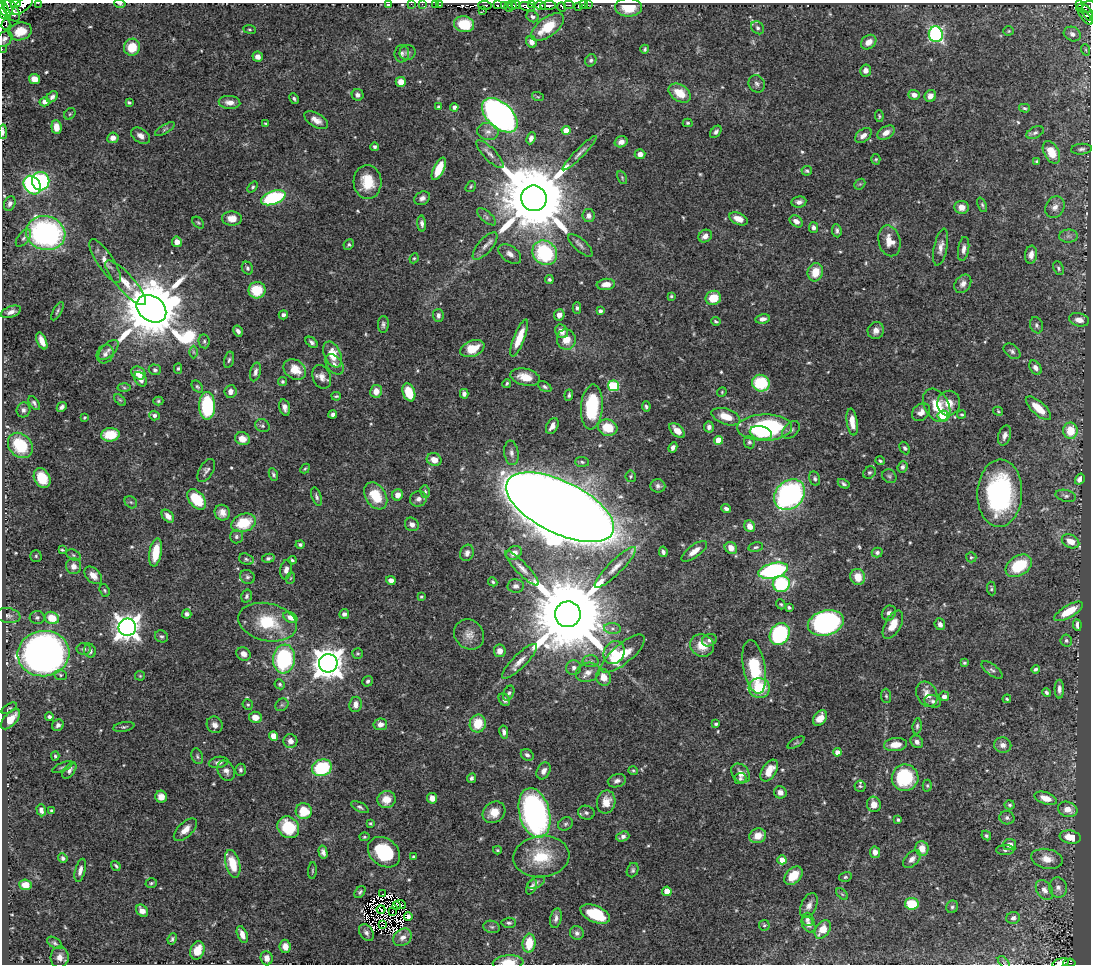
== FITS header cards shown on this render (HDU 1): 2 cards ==
NAXIS1  =                 1089
NAXIS2  =                  962

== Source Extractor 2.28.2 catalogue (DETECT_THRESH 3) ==
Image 1089 x 962 px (HDU 1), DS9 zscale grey, 1 PNG px = 1 image px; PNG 1093 x 966 px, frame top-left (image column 1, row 962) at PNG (2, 3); each listed source drawn as its Kron ellipse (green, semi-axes under 4 px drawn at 4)
Background 0.648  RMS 0.015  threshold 0.0437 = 3 sigma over >= 5 px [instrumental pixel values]
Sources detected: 588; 15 with non-positive FLUX_AUTO (blend fragments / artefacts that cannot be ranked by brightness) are neither listed nor drawn; of the other 573, the 500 brightest by FLUX_AUTO listed and drawn (73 fainter detections omitted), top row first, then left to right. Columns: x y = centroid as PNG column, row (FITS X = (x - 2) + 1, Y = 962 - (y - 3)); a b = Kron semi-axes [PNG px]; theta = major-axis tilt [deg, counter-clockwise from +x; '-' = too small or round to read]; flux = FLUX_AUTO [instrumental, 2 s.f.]
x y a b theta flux
16 3 4 2 - 22
38 3 2 2 - 6.3
120 4 6 4 -9 1.6
411 4 2 2 - 3.6
422 4 4 3 - 2.8
23 5 13 6 41 150
388 5 4 3 - 1.5
435 5 2 2 - 3
440 5 3 2 - 5.8
485 5 6 3 -2 27
497 5 3 2 - 21
504 5 3 3 - 1.3
512 5 4 3 - 31
516 5 4 3 - 28
532 5 3 2 - 20
541 5 6 3 -20 33
548 5 8 3 4 220
569 5 5 2 - 17
583 5 2 2 - 1.4
588 5 3 2 - 2.5
1080 5 3 2 - 13
7 6 10 4 -72 270
578 6 4 2 - 18
509 7 5 2 - 12
527 7 8 4 -11 54
562 7 5 2 - 23
629 7 13 9 -1 22
1087 7 11 5 7 150
3 8 12 3 -57 220
483 10 3 2 - 11
12 11 12 6 -64 37
3 13 5 3 - 66
1087 13 9 4 -63 59
532 17 6 5 - 2.8
1085 17 10 2 -51 52
6 24 5 3 - 19
464 24 10 8 -9 32
547 27 19 9 37 29
758 28 7 5 -46 2.4
249 29 6 4 -7 1.4
20 31 12 8 15 16
1009 31 5 4 - 1.3
936 34 8 7 - 170
1072 34 9 7 -26 5.7
5 39 9 6 48 3.4
531 42 6 5 - 6.4
869 42 8 6 37 8.2
132 47 8 8 - 24
2 49 2 2 - 3.1
645 49 4 3 - 1.6
1086 50 6 3 -71 1.2
407 53 8 7 - 2.8
402 54 9 7 82 2.8
258 57 5 5 - 4.7
591 60 6 5 - 2.1
866 70 6 5 - 5.2
34 79 6 5 - 9.7
401 82 5 5 - 10
757 84 9 7 -51 3.6
680 93 12 8 -34 19
358 95 6 5 - 3.9
914 95 6 4 -17 5.4
930 96 6 5 - 6.2
52 97 6 4 41 3.5
538 97 6 3 -18 1.3
294 98 6 4 -60 2.1
45 102 5 4 - 5.7
230 102 11 6 -4 7.1
129 103 4 3 - 1.5
438 107 4 3 - 1.4
454 107 4 4 - 3.1
1024 108 5 4 - 1.7
70 114 6 5 - 1.6
500 115 21 12 -43 610
879 116 6 4 -82 1.3
316 120 13 7 -30 7.2
266 123 4 3 - 1.2
688 123 5 4 - 1.5
56 127 7 5 -84 11
165 129 11 3 32 2.1
566 130 4 4 - 16
3 132 7 3 -89 2.9
488 132 11 8 -10 5.7
716 132 7 4 51 2.7
886 133 9 6 33 6.7
1035 133 9 5 27 2.7
863 135 9 6 36 5.8
140 136 10 7 -33 6.1
113 138 6 5 - 5.9
531 138 6 4 66 4.1
621 142 6 5 - 4.7
375 147 4 4 - 2.2
1081 149 10 5 4 3
1051 152 12 7 -62 22
579 153 24 4 45 5.1
490 154 18 6 -46 5.2
640 154 5 5 - 5.4
876 159 5 4 - 1.2
1037 162 4 4 - 2.4
439 169 12 5 65 21
807 171 5 4 - 1.6
622 177 7 4 -64 1.3
41 181 9 8 - 130
367 182 17 14 -86 24
860 184 6 4 42 1.2
32 185 10 8 -52 120
471 186 6 4 58 1.4
253 187 6 4 51 1.7
273 198 13 6 20 100
422 198 8 6 32 4
534 198 13 12 - 15000
799 202 7 5 9 3.6
10 204 7 5 67 3
982 205 7 4 -66 1.8
962 207 7 6 - 8.8
1055 207 11 9 61 6.8
589 216 6 6 - 4.5
486 217 12 5 -41 3.1
232 218 10 7 -3 12
738 219 10 5 -24 10
796 221 7 5 -37 5.7
198 223 7 4 -47 1.5
422 223 8 4 -84 3
813 228 5 4 - 3.2
837 231 7 4 -84 2.4
46 233 20 17 -17 230
705 236 7 6 - 5
1068 236 9 6 4 3.9
23 238 10 5 52 3.1
889 241 15 11 -76 14
177 242 5 5 - 7.7
349 245 5 5 - 1.8
580 245 15 6 -42 4.3
485 246 17 7 49 7.4
941 247 19 6 78 7.2
964 249 12 5 81 5.1
545 253 13 11 -48 94
510 254 13 7 -35 5.9
1031 255 9 6 82 7.2
414 258 5 4 - 1.3
105 261 25 8 -57 8.9
247 268 6 5 - 2.4
1058 268 7 5 -67 2.1
815 272 9 7 74 17
549 280 4 4 - 1.9
125 283 29 8 -48 16
606 284 9 5 6 8.6
963 284 10 7 54 5.3
257 290 8 8 - 31
671 296 4 3 - 1.3
713 298 8 7 - 20
577 308 6 4 -89 1.9
151 309 16 12 -35 10000
57 311 10 3 61 1.9
600 311 4 3 - 2.7
11 312 10 5 20 5.4
283 315 5 4 - 2.4
438 315 6 5 - 3.6
559 315 6 5 - 5.8
762 319 7 4 11 5
1079 320 10 6 -12 7.1
716 321 5 3 - 1.5
383 324 8 5 87 2.6
1036 325 8 6 -70 2.6
238 331 6 4 -58 3.6
561 331 7 6 - 7.3
876 331 9 8 - 6.1
519 338 20 5 69 19
566 339 10 9 - 13
42 341 9 4 -66 9.2
204 341 7 5 -80 2.1
312 342 7 4 -38 2.7
472 349 12 8 21 21
108 350 12 6 45 4.5
1012 351 9 6 -38 3.1
193 352 6 4 -89 1.6
105 354 9 8 - 4.7
333 354 14 8 -65 22
229 360 8 4 76 2.2
334 364 11 7 -51 5
1035 368 8 5 -56 4.4
178 369 5 4 - 1.7
295 369 12 9 -35 18
155 370 6 5 - 2.5
255 372 9 5 75 3.6
138 373 7 6 - 11
322 377 12 9 -66 7.1
525 377 15 8 -14 16
141 379 8 5 -54 5.6
283 381 4 4 - 1.6
507 383 4 3 - 1.4
761 383 9 8 - 51
613 386 5 5 - 74
197 387 7 4 -49 1.8
545 387 7 4 -28 2.2
124 388 6 4 -3 1.5
230 391 6 6 - 5.6
376 391 6 6 - 8.1
409 392 9 6 -69 29
722 392 5 4 - 1.2
464 394 5 4 - 3.7
569 395 6 4 83 2
336 396 5 3 - 1.3
120 400 7 4 -44 1.3
158 401 5 4 - 1.4
34 403 8 4 -57 2.2
949 403 12 11 - 14
937 405 18 12 -61 24
207 406 14 8 -89 77
646 406 5 4 - 2.1
62 407 5 4 - 3.1
285 407 8 5 -74 4.4
592 407 22 11 85 63
1038 408 16 6 -42 18
23 410 7 7 - 3.2
998 411 5 3 - 1.2
921 412 10 7 41 6.8
333 414 4 4 - 3
962 414 4 4 - 1.3
154 415 5 5 - 3.4
943 416 5 5 - 64
85 417 4 4 - 1.3
726 417 15 7 -19 18
852 422 13 5 -82 12
262 426 7 6 - 2.4
552 426 8 5 61 5.8
709 427 5 5 - 3.6
608 428 10 8 -18 25
765 428 27 13 1 120
791 430 10 7 47 3.6
677 431 9 5 -43 8.8
1070 431 8 7 - 22
761 433 11 7 -13 26
110 435 9 6 5 27
1005 435 10 6 73 5.3
242 439 7 6 - 9.8
718 440 4 4 - 23
749 442 6 5 - 2
20 445 14 11 -47 43
673 447 5 4 - 2.9
905 448 6 4 -62 1.9
511 453 12 7 -82 4.8
434 460 7 6 - 9.2
880 461 4 3 - 1.4
582 462 7 5 -4 2
902 467 6 5 - 2.4
305 468 5 3 - 1.3
206 471 13 7 59 3.6
869 472 7 5 41 2
273 475 6 4 -66 2.1
631 476 6 5 - 1.5
889 476 7 6 - 2.1
42 478 10 8 -63 23
815 478 7 5 -76 2.3
1080 479 6 4 58 6.2
844 484 6 3 -31 2.1
658 486 7 6 - 2.8
425 492 6 5 - 1.6
1000 493 34 22 88 180
398 495 6 5 - 7.6
790 495 17 13 44 200
376 496 14 10 -57 29
1066 496 10 5 -13 3.1
316 497 9 5 -71 2.5
197 499 11 7 -50 39
418 499 8 7 - 4.2
131 502 7 5 -43 1.9
560 507 59 26 -26 8200
726 509 5 3 - 2.6
222 513 8 7 - 6.6
168 516 7 5 -48 7
244 523 13 9 20 37
412 524 7 6 - 3.9
750 526 6 5 - 7.6
236 537 7 6 - 2.7
1070 541 9 6 -25 12
300 545 4 4 - 1.9
756 547 7 4 11 2.1
731 548 6 5 - 7.9
62 550 4 2 - 1.2
694 551 15 6 37 9.2
156 552 14 6 80 25
663 552 5 3 - 2.8
877 552 5 5 - 2.7
467 553 8 6 74 4.1
514 553 8 6 33 7.3
73 555 7 5 -28 1.9
36 556 5 5 - 1.5
971 557 5 5 - 1.7
268 558 6 4 12 2.2
246 559 7 5 -18 2.2
292 560 4 3 - 1.6
74 566 8 7 - 6.9
1019 566 14 9 32 47
615 567 28 7 45 12
522 568 23 6 -46 7.8
286 570 9 6 80 4.9
773 571 15 7 14 160
93 575 10 7 -44 7.4
247 577 8 6 -33 2.6
858 577 8 7 - 15
291 578 6 4 69 1.2
391 580 5 4 - 5.8
493 582 5 4 - 1.6
781 584 8 8 - 75
516 586 8 6 2 3.8
991 588 7 4 -83 1.6
104 590 6 5 - 1.6
247 596 6 5 - 2.3
421 597 4 4 - 1.4
781 604 5 4 - 1.5
789 607 4 3 - 1.7
1069 611 16 6 30 24
889 613 8 6 51 3.9
187 614 4 4 - 2.7
344 614 5 4 - 3.6
568 614 13 13 - 22000
8 616 12 7 -9 4.1
37 617 7 6 - 2.6
290 617 7 5 -29 7.2
52 618 7 6 - 20
268 622 30 18 -13 45
826 623 18 12 16 280
940 624 6 5 - 4
893 625 15 8 61 14
1077 625 6 3 -84 3.2
127 627 9 8 - 1000
612 628 8 5 -6 3
469 634 16 14 -45 10
780 634 11 9 58 130
161 636 7 6 - 2
709 640 7 6 - 3.1
1066 640 6 5 - 2.2
702 645 12 11 - 16
84 649 7 6 - 3
90 651 7 6 - 3.9
500 651 6 6 - 6.7
358 653 5 5 - 1.5
614 653 12 10 59 17
43 654 26 22 7 580
244 654 7 6 - 5.6
623 654 27 9 40 37
284 659 14 11 82 130
520 661 23 7 45 9.6
590 661 8 6 0 2.9
328 663 9 9 - 1700
964 663 4 3 - 1.4
754 667 27 11 -80 49
574 668 7 7 - 4.1
1035 669 4 3 - 2.1
992 670 12 5 -38 3.3
588 672 12 9 19 7.2
61 675 6 5 - 1.9
140 676 5 5 - 1.2
604 677 8 7 - 11
368 681 5 5 - 2.1
280 684 5 4 - 1.7
759 688 10 10 - 34
1059 689 9 4 -89 3.9
1047 692 5 4 - 2.2
509 693 8 5 65 2.7
927 694 13 10 -62 10
886 696 7 5 -87 1.6
944 696 5 5 - 4.7
1007 699 4 3 - 1.4
504 700 7 5 -54 3.6
933 701 9 6 -16 2.9
248 704 5 5 - 1.7
356 704 7 6 - 6.7
282 705 7 6 - 2.1
9 708 8 3 29 1.3
49 717 4 3 - 2.4
255 717 6 5 - 10
820 718 8 6 52 9.3
11 719 12 6 47 13
380 724 7 6 - 5.4
478 724 9 8 - 25
716 724 4 3 - 2.5
58 725 6 5 - 3.3
215 725 8 7 - 5.5
917 726 8 4 84 2.1
124 727 10 4 11 2.1
504 732 6 4 -79 3
274 736 5 4 - 11
290 741 7 7 - 5.2
917 742 7 5 -49 3.6
796 743 9 4 29 1.6
895 745 11 6 5 13
1003 745 9 7 -12 5.8
837 752 4 4 - 7.6
527 755 7 5 -38 3.1
55 756 4 4 - 1.6
197 756 8 5 -71 2.2
219 762 10 5 9 4
62 767 11 3 23 1.7
322 768 10 8 18 63
69 770 9 5 53 3.6
240 770 6 5 - 2.4
633 770 5 3 - 1.3
769 770 12 7 56 17
226 771 11 8 -58 5.5
543 771 9 6 60 5.7
740 773 11 8 -48 9.1
471 778 5 4 - 2.4
905 778 13 13 - 64
740 779 6 5 - 2.2
617 781 9 6 14 4
860 786 5 5 - 1.8
927 786 6 4 -89 1.5
780 792 6 6 - 5.1
161 797 6 6 - 8.2
432 798 5 5 - 7.1
1046 798 12 6 -18 11
386 800 9 8 - 12
606 802 11 9 77 13
874 804 8 7 - 8.1
1010 805 5 4 - 1.8
360 807 9 4 -28 2.4
1068 809 10 7 -18 9.8
41 810 6 4 -73 3.6
51 811 4 3 - 1.6
304 811 8 8 - 26
494 812 12 10 37 14
534 813 25 15 -76 290
586 813 8 7 - 3.2
1007 818 7 6 - 2.8
898 820 4 3 - 2.2
370 823 4 3 - 1.2
565 824 8 6 31 2.3
288 827 11 10 - 46
185 830 14 7 44 8.5
623 836 7 4 20 3.5
758 836 8 7 - 12
986 836 5 4 - 1.7
364 837 5 4 - 1.4
1070 837 10 6 -9 16
1010 845 6 5 - 6.5
922 848 7 6 - 11
497 850 4 3 - 1.2
1005 850 9 5 0 2.3
323 852 6 4 -76 3.8
384 852 17 13 -39 61
875 852 6 5 - 6.1
414 857 4 4 - 3.8
541 857 28 21 6 41
63 858 5 4 - 2.5
912 859 11 6 46 5.3
1047 859 16 10 -11 12
782 860 4 4 - 17
233 864 14 7 -75 23
116 866 5 3 - 1.6
80 870 12 5 76 5.1
633 870 7 5 68 2.2
312 871 8 3 86 1.3
793 876 11 7 45 21
845 877 6 5 - 1.7
536 882 9 5 26 2.9
151 883 6 4 18 1.6
25 885 6 5 - 11
531 887 8 4 62 3.8
1058 888 10 8 -76 5.6
1044 890 11 7 -56 6.6
667 891 5 4 - 15
360 892 7 4 53 2
383 894 2 2 - 1.7
842 894 7 4 -44 1.4
400 904 6 2 -9 2.1
912 904 7 6 - 32
809 905 13 8 65 5.6
396 906 3 2 - 1.3
952 907 6 6 - 2.2
381 909 4 2 - 1.2
142 911 7 5 -44 7.9
392 911 3 2 - 1.3
595 914 16 8 -23 47
408 917 4 4 - 3.4
556 918 10 5 77 4.2
1013 918 7 6 - 4.2
807 919 6 6 - 2.4
509 923 7 5 3 2
808 924 9 6 -58 4.7
383 925 3 2 - 2.3
764 925 5 5 - 1.6
492 927 8 6 -15 2.4
823 929 10 7 55 13
366 933 9 6 -56 3.6
577 933 7 6 - 3.6
242 934 9 5 -67 8.1
403 937 10 8 38 6.1
172 939 6 4 64 2
55 943 8 5 -33 2.3
529 943 9 6 84 24
285 946 7 5 -83 8.1
197 950 9 7 67 16
60 957 10 9 - 6.6
267 958 7 6 - 7
508 962 15 7 4 17
1004 962 7 3 -45 1.3
1060 963 9 4 14 13
1069 963 6 3 4 22
At the frame edge (FLAGS 8, measured only in part): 15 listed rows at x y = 16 3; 38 3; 120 4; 411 4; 422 4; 23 5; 1087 7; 3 8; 3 13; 5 39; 2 49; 3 132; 508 962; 1060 963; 1069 963
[73 fainter detections neither listed nor drawn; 15 non-positive-flux detections neither listed nor drawn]